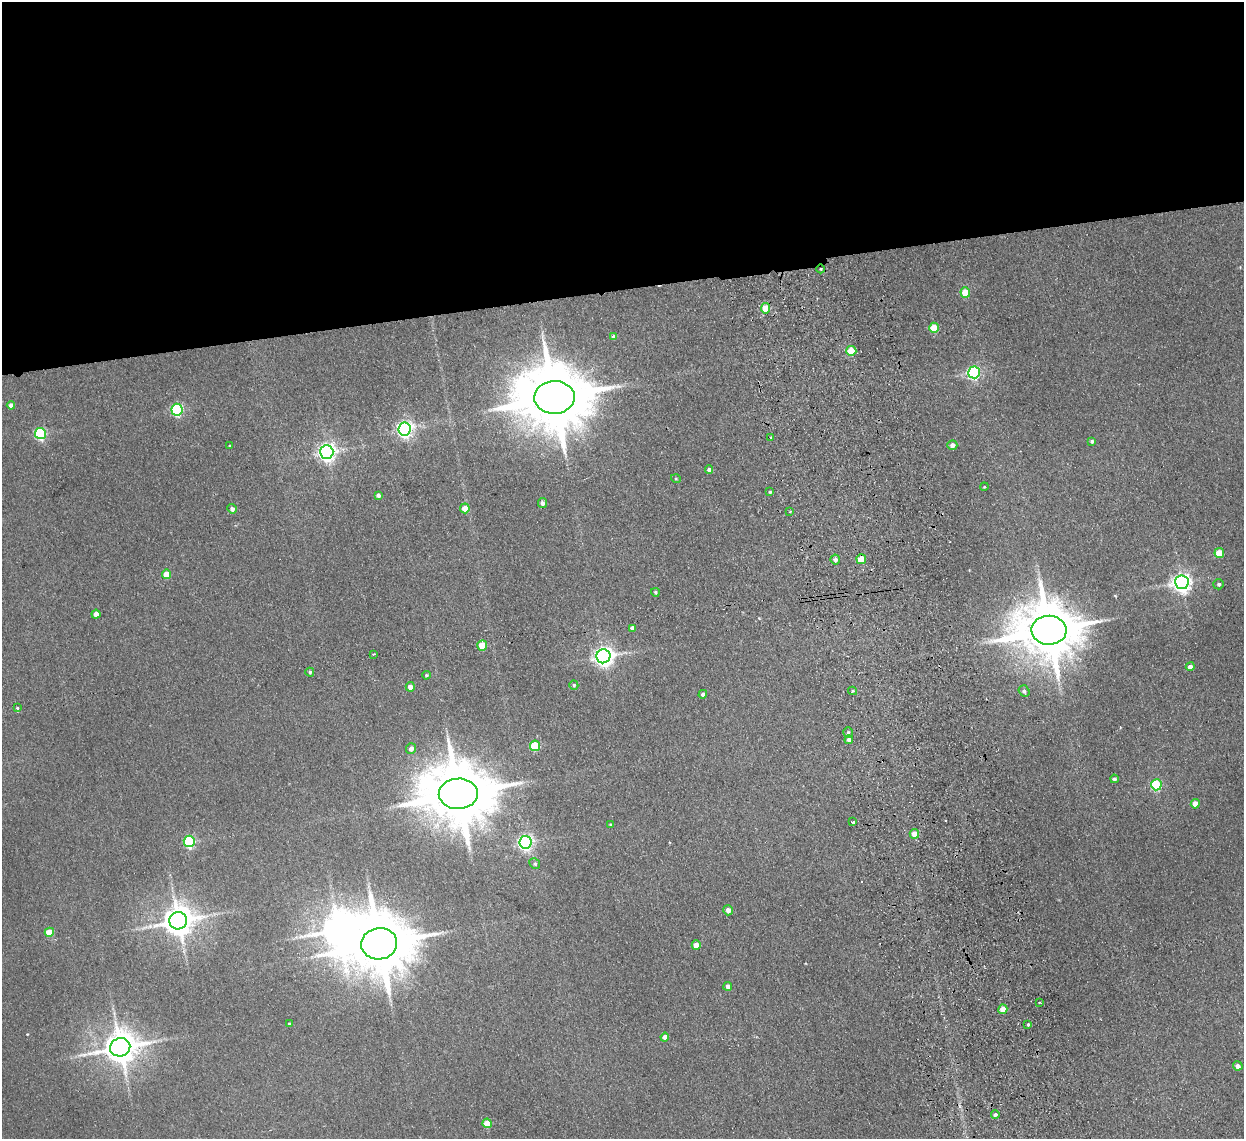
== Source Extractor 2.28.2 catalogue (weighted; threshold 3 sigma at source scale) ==
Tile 2 of 4 x 4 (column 2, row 1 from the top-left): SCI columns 1295-2536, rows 3566-4702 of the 5072 x 4970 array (HDU 1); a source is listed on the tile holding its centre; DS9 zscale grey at full resolution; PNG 1246 x 1141 px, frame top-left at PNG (2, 2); each listed source drawn as its Kron ellipse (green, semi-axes under 4 px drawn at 4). Shown black and unused: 25% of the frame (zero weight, under 2 of 3 exposures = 3% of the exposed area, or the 3 px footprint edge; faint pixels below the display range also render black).
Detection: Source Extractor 2.28.2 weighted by HDU 2 'WHT'; one run over the whole footprint, this tile lists its part. Background 0.0701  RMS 0.01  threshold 0.0462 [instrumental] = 3 sigma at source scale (4.5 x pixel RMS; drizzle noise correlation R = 1.50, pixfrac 1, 0.05/0.05 arcsec/px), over >= 5 px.
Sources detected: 79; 1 inside a brighter object's white glare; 1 cosmic-ray / hot-pixel residue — neither listed nor drawn; the other 77 listed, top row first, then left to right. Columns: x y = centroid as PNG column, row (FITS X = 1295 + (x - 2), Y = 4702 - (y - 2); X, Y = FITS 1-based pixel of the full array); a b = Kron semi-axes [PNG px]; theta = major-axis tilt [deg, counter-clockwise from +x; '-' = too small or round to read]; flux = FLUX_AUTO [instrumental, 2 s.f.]
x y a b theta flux
821 269 4 3 - 0.96
965 292 5 5 - 23
765 308 5 4 - 19
934 328 5 5 - 35
613 337 4 4 - 3.9
851 351 5 5 - 35
974 372 6 6 - 150
554 397 20 16 2 11000
11 405 4 4 - 4.7
177 410 6 5 - 120
405 429 6 6 - 360
40 434 5 5 - 120
771 438 3 3 - 2.8
1092 441 4 4 - 2
952 445 5 5 - 5.4
229 446 4 2 - 0.87
327 452 7 6 - 480
709 470 4 4 - 4.4
676 479 5 3 - 0.88
984 487 4 3 - 0.81
770 492 3 3 - 1.2
378 495 4 4 - 3
542 503 5 4 - 3.4
465 508 5 4 - 15
232 509 5 4 - 3.6
790 512 2 2 - 0.99
1219 553 5 5 - 21
861 559 5 5 - 25
835 560 5 4 - 3.6
166 574 5 4 - 19
1182 582 7 7 - 500
1219 584 5 5 - 1.8
655 592 4 4 - 1.4
96 614 4 4 - 7.7
632 628 4 4 - 3.8
1049 630 17 14 -2 7100
482 645 5 5 - 23
374 654 3 3 - 2.3
603 656 7 7 - 550
1190 667 4 4 - 4.1
310 672 4 4 - 1.9
426 675 4 3 - 1.2
574 685 4 4 - 1.7
410 687 4 4 - 6.6
852 691 4 4 - 1.3
1024 691 6 5 - 2.5
703 694 4 4 - 3.5
17 708 3 3 - 3.8
848 733 5 4 - 1.5
849 740 4 4 - 5.1
535 746 5 5 - 49
411 749 5 5 - 4.4
1114 779 4 4 - 2.6
1156 785 5 5 - 70
458 794 19 15 1 10000
1195 804 5 4 - 10
853 822 3 3 - 3.3
611 825 4 3 - 1.5
914 834 5 4 - 12
189 841 5 5 - 130
525 842 6 6 - 260
535 864 5 5 - 1.8
728 910 5 4 - 5.2
178 921 9 8 - 1600
49 932 5 4 - 23
379 944 18 15 9 8200
696 945 4 4 - 12
728 986 4 4 - 4.1
1040 1002 3 2 - 1.1
1003 1009 5 4 - 15
289 1024 3 3 - 1.6
1028 1024 3 3 - 4.8
665 1037 4 4 - 7.4
120 1047 10 9 - 2100
1238 1066 5 4 - 4.6
995 1114 4 3 - 1.9
487 1123 5 4 - 22
Overlapping masked pixels (flux is a lower limit): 1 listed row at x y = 821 269